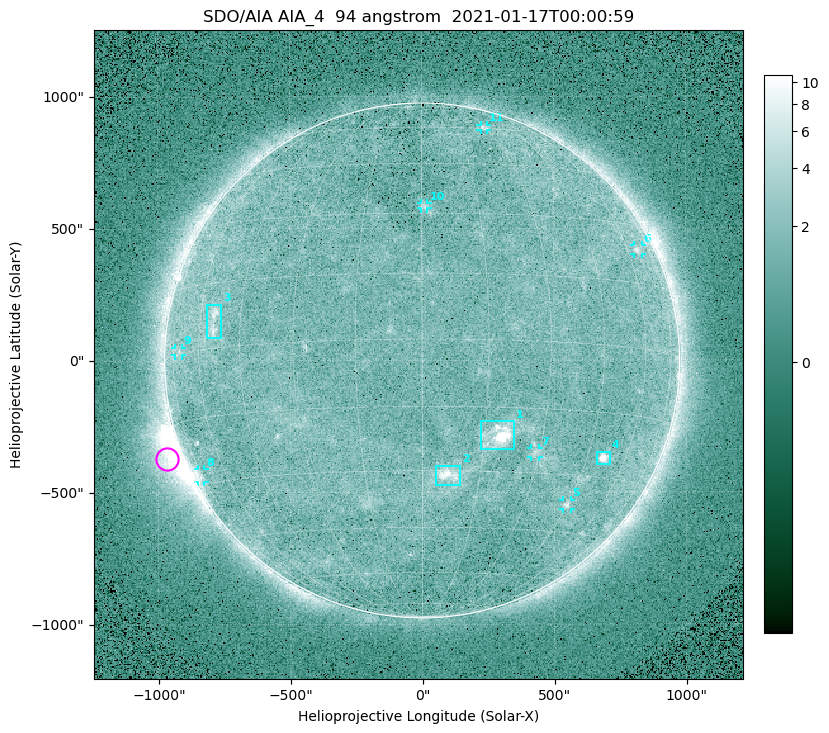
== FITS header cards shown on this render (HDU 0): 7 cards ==
TELESCOP= 'SDO/AIA '
INSTRUME= 'AIA_4   '
WAVELNTH=                   94
WAVEUNIT= 'angstrom'
DATE-OBS= '2021-01-17T00:00:59.12'
CTYPE1  = 'HPLN-TAN'
CTYPE2  = 'HPLT-TAN'

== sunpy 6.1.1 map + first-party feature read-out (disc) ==
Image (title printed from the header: SDO/AIA AIA_4  94 angstrom  2021-01-17T00:00:59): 512 x 512 px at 4.8 arcsec/px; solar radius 976 arcsec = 203 px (full disc in frame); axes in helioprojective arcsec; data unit not stated in the header (colour bar unlabelled)
Orientation: roll -0.138 deg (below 1 deg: not rotated)
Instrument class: DISC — disc imager (sunpy class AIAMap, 94 A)
Bright regions (active regions / flare kernels): reference = the median radial profile (limb darkening/brightening removed); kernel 5 px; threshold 5 sigma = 1.9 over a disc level ~1.64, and >= 1.15x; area >= 9 px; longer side >= 5 px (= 24 arcsec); searched inside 0.97 R_sun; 11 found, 11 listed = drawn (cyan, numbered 1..; 7 of them under ~33 arcsec drawn as corner ticks so the feature stays visible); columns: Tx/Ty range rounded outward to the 10 arcsec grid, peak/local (2 s.f.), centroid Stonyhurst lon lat
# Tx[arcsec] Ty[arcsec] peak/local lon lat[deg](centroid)
1 220..350 -340..-230 13 +18 -22
2 50..150 -470..-400 6.1 +7 -31
3 -820..-760 90..220 4.4 -54 +6
4 660..710 -400..-340 8 +51 -25
5 530..560 -570..-530 3.8 +45 -37
6 800..840 400..440 3 +66 +23
7 410..440 -370..-330 2.7 +29 -25
8 -850..-820 -460..-410 2.9 -75 -28
9 -940..-910 20..50 2.2 -71 +1
10 -10..20 570..600 2.5 +1 +32
11 220..250 870..890 2.5 +29 +60
Off-limb structures (1.02-1.3 R_sun): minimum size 50 px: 4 found; the strongest spans PA ~95..130 deg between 1.02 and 1.21 R_sun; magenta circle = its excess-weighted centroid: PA ~110 deg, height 1.06 R_sun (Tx ~-970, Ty ~-370 arcsec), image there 5.4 x the reference